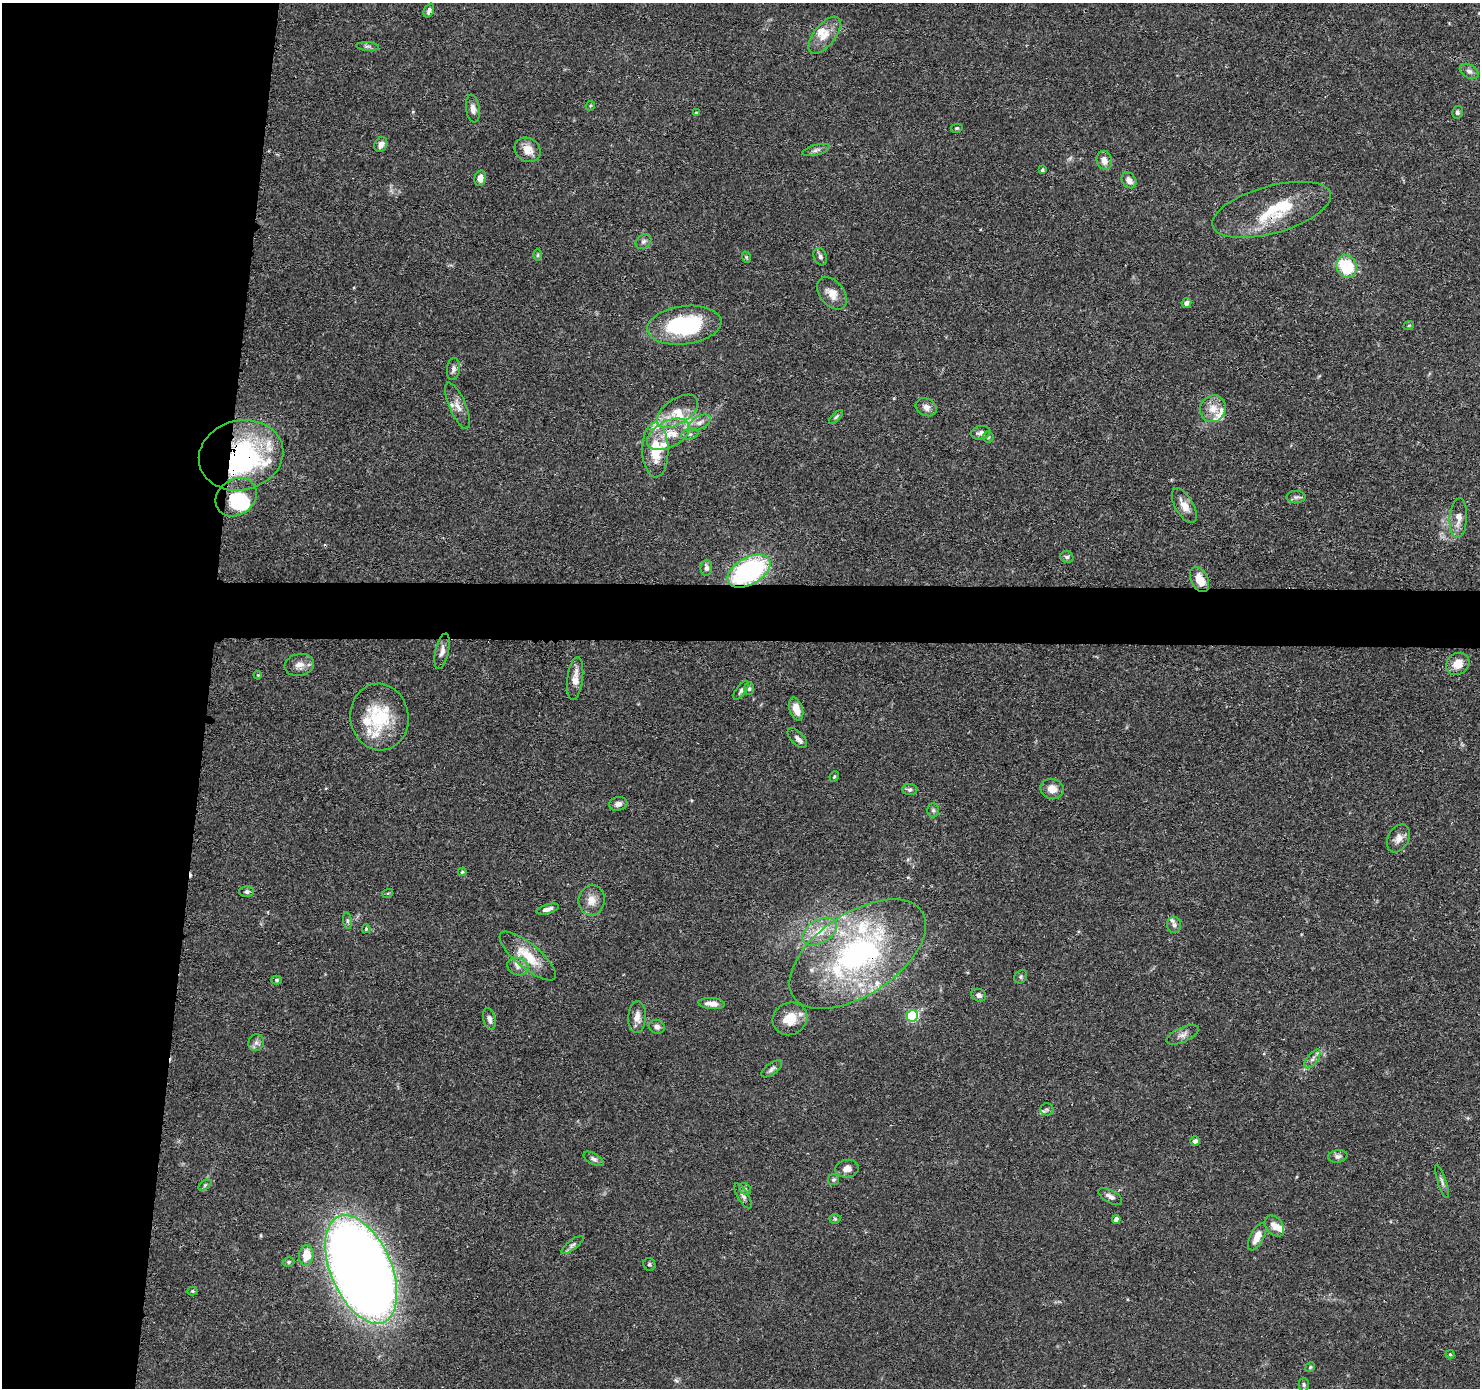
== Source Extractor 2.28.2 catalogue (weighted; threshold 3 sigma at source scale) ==
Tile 4 of 3 x 3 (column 1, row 2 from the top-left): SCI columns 7-1484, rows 1490-2875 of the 4446 x 4459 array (HDU 1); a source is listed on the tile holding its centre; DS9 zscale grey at full resolution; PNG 1482 x 1390 px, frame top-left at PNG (2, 3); each listed source drawn as its Kron ellipse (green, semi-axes under 4 px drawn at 4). Shown black and unused: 17% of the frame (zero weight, under 3 of 4 exposures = <1% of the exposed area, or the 3 px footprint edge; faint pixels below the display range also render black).
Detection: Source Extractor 2.28.2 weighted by HDU 2 'WHT'; one run over the whole footprint, this tile lists its part. Background 0.0688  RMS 0.0033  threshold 0.015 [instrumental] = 3 sigma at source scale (4.5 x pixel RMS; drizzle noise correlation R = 1.50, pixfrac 1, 0.05/0.05 arcsec/px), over >= 5 px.
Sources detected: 134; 2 inside a brighter object's white glare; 2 cosmic-ray / hot-pixel residue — neither listed nor drawn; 18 inside a brighter listed object's ellipse — not listed separately; the other 112 listed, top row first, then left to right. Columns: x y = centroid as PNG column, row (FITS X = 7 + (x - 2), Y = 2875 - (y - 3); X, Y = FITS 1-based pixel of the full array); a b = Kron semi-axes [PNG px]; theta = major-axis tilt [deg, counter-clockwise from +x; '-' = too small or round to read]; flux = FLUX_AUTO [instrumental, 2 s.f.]
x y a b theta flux
429 11 7 5 67 1.1
825 35 22 10 52 4.8
368 46 11 4 -4 0.84
1469 71 10 6 -30 1.3
590 106 5 4 - 0.36
473 109 14 7 -82 1.9
1457 112 6 5 - 0.81
696 113 4 4 - 0.32
957 128 6 4 13 0.45
381 145 7 6 - 2.1
528 150 13 11 -34 3.6
816 150 14 5 15 1.2
1104 160 9 7 -74 2.7
1042 170 4 3 - 0.48
480 178 8 5 75 2.3
1129 180 8 6 -51 2
1272 210 61 23 16 20
643 242 9 6 44 1.1
538 255 6 4 89 0.4
746 257 6 3 -72 0.36
820 257 9 6 -69 1
1347 267 11 10 - 17
832 293 18 12 -51 3.8
1186 303 5 4 - 1.7
684 325 37 19 8 31
1409 325 5 3 - 0.31
453 369 11 6 85 1.2
458 406 25 8 -67 3
926 407 11 8 -27 2
1213 409 13 12 - 4
678 411 23 12 34 6.1
836 417 9 4 45 0.59
700 423 12 6 27 1.8
981 433 9 6 12 1.4
668 434 23 13 27 7.8
690 434 9 5 17 1
988 437 5 5 - 0.55
655 450 27 13 -89 12
241 455 43 35 14 48
236 497 22 18 35 10
1296 497 9 6 1 0.99
1184 506 19 9 -60 3.6
1458 518 20 8 86 3.2
1067 557 6 5 - 0.76
706 568 8 6 85 1.3
749 571 23 13 30 52
1199 580 13 8 -63 5.5
442 651 18 6 77 1.9
1458 664 12 10 37 4
299 665 15 11 11 2.7
258 675 4 3 - 0.31
575 679 21 8 83 3.5
749 689 6 5 - 0.68
741 690 11 5 55 1.1
796 709 12 6 -73 3.5
379 717 33 29 -81 18
797 738 12 6 -45 1.4
834 777 5 3 - 0.36
1052 789 11 10 - 3.3
910 790 7 5 -3 0.83
618 804 9 7 11 1.5
933 810 7 6 - 0.84
1398 838 15 10 61 2.5
462 872 4 4 - 0.43
246 892 7 5 0 0.98
388 893 5 3 - 0.3
592 900 15 13 82 3.6
548 909 11 4 16 1.6
347 921 8 4 -83 0.62
1174 925 8 7 - 1.1
366 929 4 3 - 0.51
820 932 19 11 31 6.6
858 954 77 41 34 81
528 956 35 12 -40 9.4
518 967 11 8 -19 1.8
1021 977 7 6 - 0.66
276 980 5 4 - 0.53
979 995 7 6 - 1.1
712 1004 13 5 -4 2.7
912 1016 6 5 - 33
637 1017 16 9 86 2.7
489 1019 11 6 -75 1.4
790 1019 18 16 27 6.8
657 1027 8 7 - 1.4
1183 1035 17 7 24 1.9
256 1043 8 7 - 1.3
1312 1059 11 5 53 1.3
772 1069 12 5 36 1.1
1047 1109 6 6 - 0.79
1195 1141 4 4 - 0.95
1338 1156 9 6 9 1.1
594 1159 11 5 -30 1
847 1169 12 9 6 2.4
834 1180 5 5 - 0.53
1442 1181 17 4 -72 1
205 1185 7 4 37 0.53
745 1189 6 5 - 0.62
743 1196 14 5 -59 1.2
1110 1196 13 6 -29 1.6
835 1219 5 5 - 0.44
1116 1219 4 4 - 1.7
1274 1226 12 8 -51 2.6
1257 1237 15 7 62 3.9
573 1245 13 5 37 1
306 1255 10 7 84 6
288 1262 6 4 16 0.55
649 1264 6 6 - 0.64
361 1269 57 30 -67 590
192 1291 5 4 - 0.44
1450 1354 4 4 - 0.39
1310 1367 5 4 - 0.47
1304 1385 7 5 -88 0.61
Overlapping masked pixels (flux is a lower limit): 7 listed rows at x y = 1272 210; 241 455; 236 497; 749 571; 575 679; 858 954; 361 1269